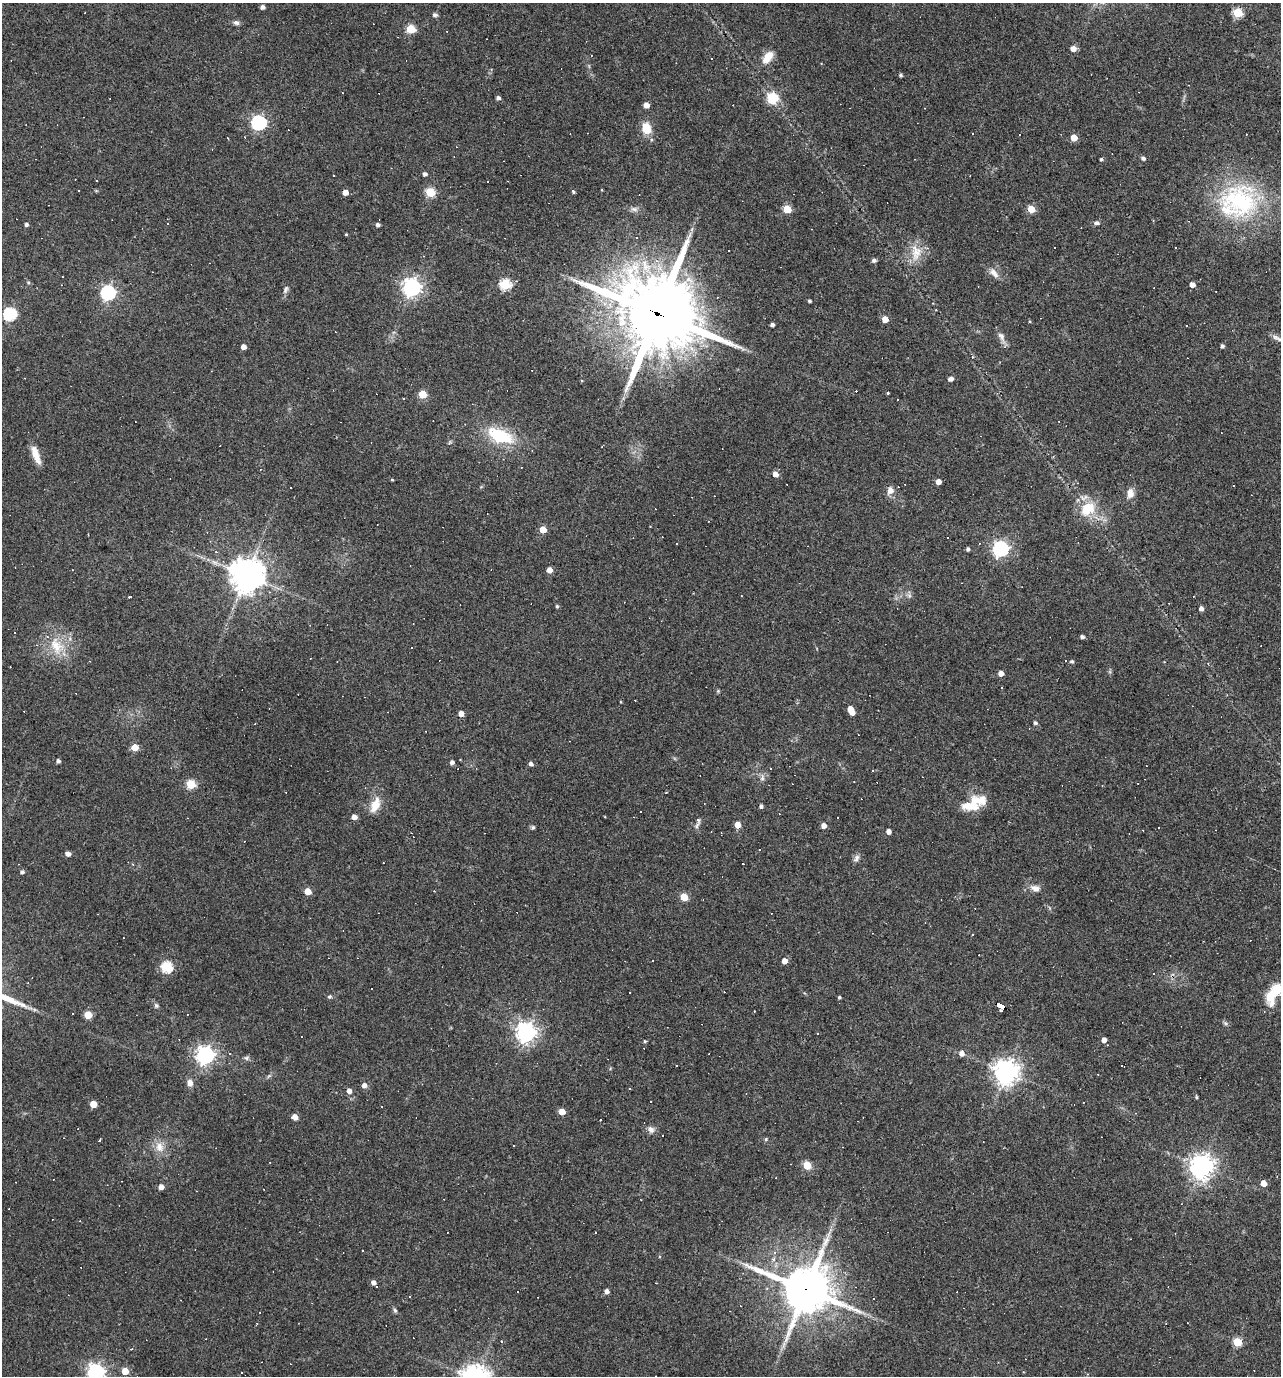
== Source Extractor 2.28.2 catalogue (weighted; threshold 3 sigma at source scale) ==
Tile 6 of 4 x 4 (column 2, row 2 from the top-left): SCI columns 1413-2691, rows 2751-4124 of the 5514 x 5499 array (HDU 1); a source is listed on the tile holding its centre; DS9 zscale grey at full resolution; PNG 1283 x 1378 px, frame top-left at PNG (2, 3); no overlay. Shown black and unused: <1% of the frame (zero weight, under 3 of 4 exposures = <1% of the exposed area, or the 3 px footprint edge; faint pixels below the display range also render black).
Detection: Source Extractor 2.28.2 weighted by HDU 2 'WHT'; one run over the whole footprint, this tile lists its part. Background 0.0693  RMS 0.0056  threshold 0.0251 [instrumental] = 3 sigma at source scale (4.5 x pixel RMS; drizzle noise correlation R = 1.50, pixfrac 1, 0.05/0.05 arcsec/px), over >= 5 px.
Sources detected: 260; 1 inside a brighter object's white glare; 89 cosmic-ray / hot-pixel residue — not listed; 4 inside a brighter listed object's ellipse — not listed separately; the other 166 listed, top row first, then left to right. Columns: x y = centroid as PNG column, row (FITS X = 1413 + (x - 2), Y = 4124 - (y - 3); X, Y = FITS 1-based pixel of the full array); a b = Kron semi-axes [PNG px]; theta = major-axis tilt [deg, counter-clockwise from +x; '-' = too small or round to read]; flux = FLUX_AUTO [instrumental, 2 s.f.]
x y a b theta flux
262 7 4 4 - 2.1
1238 13 5 5 - 33
435 15 7 5 2 1.3
236 23 8 6 -8 1.8
410 29 5 5 - 23
1073 49 5 4 - 4.6
767 57 17 9 55 7.7
901 75 4 3 - 1.1
1188 85 3 2 - 0.31
498 98 4 4 - 1.5
772 98 12 11 - 13
646 105 4 4 - 4.8
259 123 6 6 - 130
646 128 14 10 -73 9.6
973 133 2 2 - 0.46
1074 138 5 5 - 9.2
1143 158 4 4 - 1.7
1101 159 4 3 - 0.87
425 174 4 4 - 1.8
96 180 2 2 - 0.37
487 181 3 2 - 0.47
79 191 3 2 - 0.46
573 191 4 3 - 1
345 192 4 4 - 4.1
430 192 5 5 - 31
1239 201 55 47 -10 75
634 209 10 6 -15 2.1
787 209 5 5 - 18
1031 209 5 5 - 14
1097 223 8 6 -7 1.5
26 225 4 4 - 1.4
378 225 4 4 - 1.8
692 229 7 4 71 1.1
346 234 3 3 - 0.52
636 238 4 3 - 0.53
1055 247 3 3 - 1.2
916 252 25 14 -86 10
874 260 5 4 - 1.7
994 273 16 8 -45 3.8
505 284 6 5 - 47
1192 285 4 4 - 3.2
978 286 3 2 - 0.32
412 287 7 7 - 280
286 289 13 5 64 1.7
108 293 6 6 - 120
810 301 3 3 - 1
658 313 29 23 -29 5900
10 314 6 6 - 80
885 319 5 4 - 7.9
772 325 4 3 - 1.8
1186 325 3 2 - 0.64
1001 337 17 7 -64 3
1275 337 13 6 -27 2.5
1222 346 4 3 - 1.5
243 347 4 4 - 3.4
972 357 4 3 - 0.55
950 379 5 4 - 2.5
888 393 3 2 - 0.56
422 394 5 5 - 16
500 436 26 13 -22 31
450 442 6 4 71 0.71
36 455 23 7 -70 6.8
775 474 5 4 - 4.9
392 480 3 3 - 0.52
938 482 4 4 - 4.3
890 490 8 7 - 3.7
1130 493 13 9 86 4.1
1088 509 24 17 46 15
543 529 5 4 - 11
968 549 4 3 - 1.2
1000 549 6 6 - 180
216 552 4 4 - 0.68
549 570 5 4 - 4.6
246 575 10 10 - 1200
909 595 7 4 -20 1.2
129 596 3 3 - 6.3
557 606 4 4 - 0.81
1201 608 4 4 - 2.4
1082 637 4 3 - 1.7
37 645 4 3 - 0.53
56 646 27 17 -71 16
1065 661 2 2 - 0.43
1072 661 5 4 - 0.82
1001 673 4 4 - 4
1002 688 3 2 - 0.53
850 709 5 4 - 4.9
461 713 5 4 - 3.8
1035 723 4 4 - 1.3
135 747 5 4 - 9.4
58 761 4 4 - 1.5
452 762 4 4 - 2.2
531 764 5 4 - 1.9
770 768 3 2 - 0.59
873 771 3 2 - 0.52
762 778 9 6 73 1.9
191 784 5 5 - 28
1102 786 3 2 - 0.4
666 792 3 2 - 0.45
980 800 29 15 4 11
375 805 21 11 66 8.4
761 806 4 3 - 1.4
641 811 3 3 - 5.5
354 817 5 4 - 3.7
698 820 11 5 -78 1.6
738 825 5 4 - 6.3
824 825 5 4 - 3.1
533 827 6 5 - 0.97
1159 828 3 2 - 0.72
888 831 4 4 - 3.1
711 832 3 2 - 0.34
68 854 5 4 - 3
856 858 11 7 59 2
132 864 3 3 - 0.89
22 872 4 4 - 1.4
1035 888 13 9 -17 3.6
308 891 5 5 - 8.9
684 897 5 5 - 18
784 961 5 5 - 4.1
166 967 6 5 - 48
1277 989 6 5 - 43
330 997 5 5 - 1
839 997 3 3 - 0.93
156 1005 7 6 - 1.2
1000 1006 9 4 -25 200
88 1015 5 5 - 16
1225 1023 6 5 - 1.1
526 1033 7 7 - 330
817 1033 3 3 - 1.2
301 1036 2 2 - 0.45
1104 1040 4 4 - 3.3
645 1041 5 4 - 0.72
230 1053 3 3 - 0.68
961 1053 6 6 - 2.8
205 1055 7 7 - 260
246 1058 6 6 - 1.1
1006 1072 8 8 - 580
190 1083 8 6 -86 3
364 1085 5 5 - 3
349 1091 5 5 - 3.1
1196 1097 4 4 - 0.64
93 1104 5 5 - 10
562 1111 5 4 - 7.1
1135 1113 4 3 - 0.45
295 1117 5 5 - 4.3
651 1129 10 8 -63 2.6
766 1139 5 5 - 0.69
99 1140 3 3 - 4.4
514 1145 3 2 - 0.55
159 1147 14 11 -66 6.3
807 1165 5 5 - 16
1201 1167 7 7 - 550
1264 1183 5 4 - 5.7
161 1187 5 5 - 3.4
775 1253 4 4 - 1.8
773 1260 3 3 - 3.3
373 1282 5 4 - 2.5
806 1290 16 14 -20 2500
606 1291 4 4 - 2.7
517 1292 2 2 - 0.36
395 1310 6 5 - 0.99
1237 1342 5 5 - 24
783 1345 12 3 75 1.9
131 1349 4 3 - 0.44
125 1371 5 5 - 9
96 1372 7 6 - 220
1087 1374 4 3 - 0.45
Overlapping masked pixels (flux is a lower limit): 3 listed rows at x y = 658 313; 1000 1006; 806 1290
Isophote crosses this tile's border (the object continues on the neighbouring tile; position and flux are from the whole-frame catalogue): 3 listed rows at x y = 1275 337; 1277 989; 96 1372